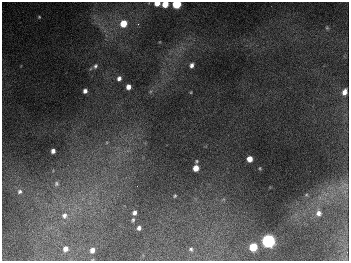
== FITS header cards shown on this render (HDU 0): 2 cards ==
NAXIS1  =                  347
NAXIS2  =                  259

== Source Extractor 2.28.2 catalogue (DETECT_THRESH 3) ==
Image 347 x 259 px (HDU 0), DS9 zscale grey, 1 PNG px = 1 image px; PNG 351 x 263 px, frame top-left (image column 1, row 259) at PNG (2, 2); no overlay
Background 675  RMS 50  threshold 151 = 3 sigma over >= 5 px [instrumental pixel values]
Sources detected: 33; all 33 listed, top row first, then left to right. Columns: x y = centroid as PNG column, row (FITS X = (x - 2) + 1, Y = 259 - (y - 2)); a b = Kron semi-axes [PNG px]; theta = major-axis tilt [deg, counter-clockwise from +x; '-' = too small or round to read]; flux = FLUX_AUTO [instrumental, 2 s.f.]
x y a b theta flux
157 3 5 4 - 3.6e+04
165 4 5 4 - 6.2e+04
176 4 5 5 - 2.5e+05
39 17 4 4 - 3.6e+03
123 23 7 6 - 7.9e+04
138 24 4 4 - 5.1e+03
327 28 5 4 - 4.4e+03
191 65 5 4 - 1.3e+04
95 66 7 6 - 9.2e+03
119 78 6 5 - 1.3e+04
128 87 5 4 - 2.2e+04
85 91 4 4 - 1.4e+04
191 92 5 3 - 2.7e+03
344 92 6 5 - 2.0e+04
53 151 4 4 - 1.5e+04
249 159 5 5 - 3.6e+04
196 161 3 3 - 4.0e+03
196 168 5 5 - 3.8e+04
56 183 8 8 - 1.2e+04
344 185 13 5 34 1.7e+04
20 191 7 7 - 1.1e+04
306 195 5 3 - 3.4e+03
175 196 4 3 - 4.0e+03
134 213 6 5 - 1.3e+04
318 213 8 8 - 1.9e+04
64 215 10 9 - 2.5e+04
133 220 5 4 - 5.0e+03
139 228 4 4 - 9.6e+03
268 241 6 6 - 1.0e+06
253 247 6 5 - 1.2e+05
66 249 5 5 - 1.9e+04
191 249 5 4 - 5.3e+03
92 250 5 4 - 1.9e+04
At the frame edge (FLAGS 8, measured only in part): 3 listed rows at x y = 157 3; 165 4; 176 4